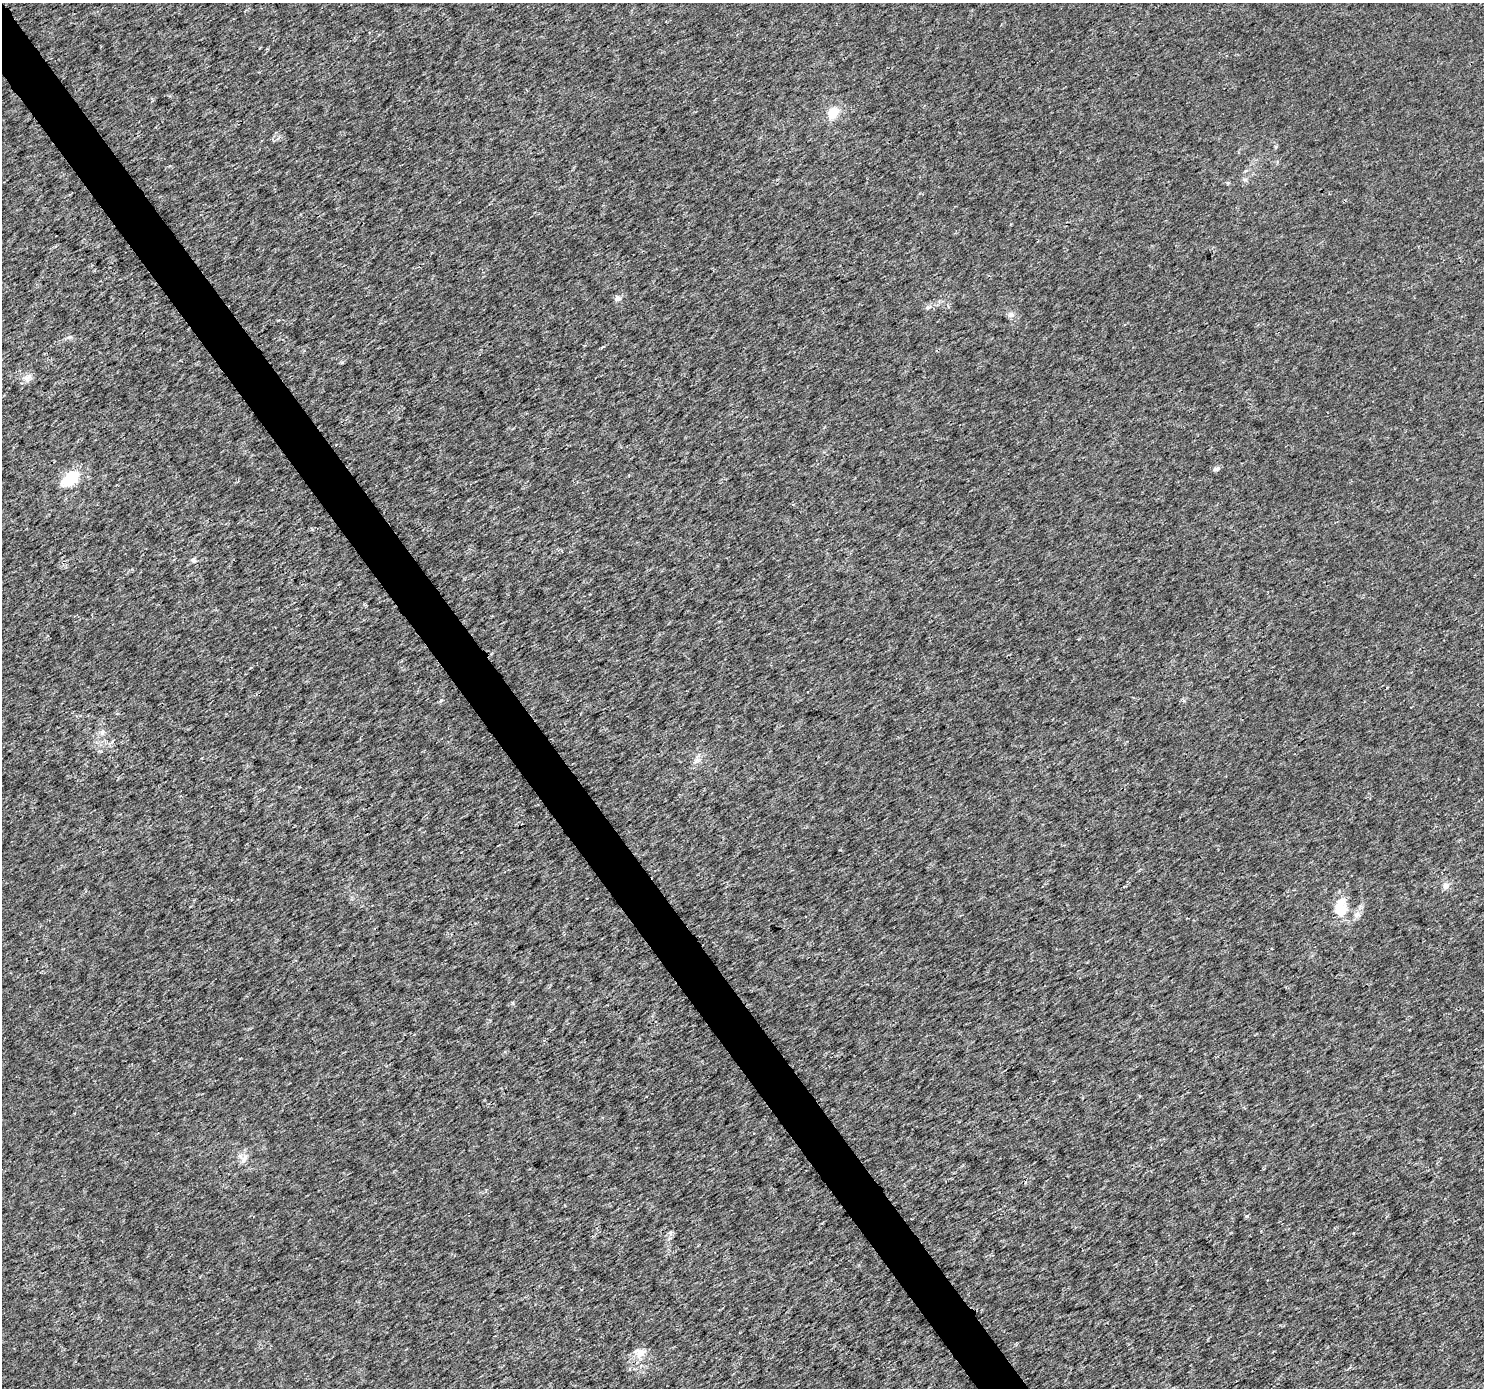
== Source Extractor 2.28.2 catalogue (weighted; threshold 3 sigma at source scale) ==
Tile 11 of 4 x 4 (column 3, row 3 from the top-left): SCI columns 2970-4451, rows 1574-2959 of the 5933 x 5856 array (HDU 1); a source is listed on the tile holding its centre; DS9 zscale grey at full resolution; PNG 1486 x 1390 px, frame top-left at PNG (2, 3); no overlay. Shown black and unused: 3% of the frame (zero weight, under 3 of 4 exposures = <1% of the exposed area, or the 3 px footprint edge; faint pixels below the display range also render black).
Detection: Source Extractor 2.28.2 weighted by HDU 2 'WHT'; one run over the whole footprint, this tile lists its part. Background 0.00147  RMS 0.0022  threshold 0.01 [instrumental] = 3 sigma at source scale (4.5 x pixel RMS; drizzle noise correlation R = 1.50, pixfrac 1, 0.0396/0.0396 arcsec/px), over >= 5 px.
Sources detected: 18; all 18 listed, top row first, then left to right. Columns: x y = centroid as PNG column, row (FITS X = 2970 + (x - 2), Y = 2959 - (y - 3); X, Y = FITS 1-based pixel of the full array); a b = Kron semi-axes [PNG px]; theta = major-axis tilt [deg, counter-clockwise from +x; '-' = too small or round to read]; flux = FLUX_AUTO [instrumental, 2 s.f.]
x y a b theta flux
833 113 12 9 57 3.7
1245 180 6 5 - 0.48
618 298 5 5 - 1.6
928 307 7 6 - 0.64
1011 315 9 6 0 0.76
70 337 9 3 5 0.39
28 377 13 6 18 1.2
1216 469 9 6 12 0.65
70 478 24 12 36 7.1
193 560 7 6 - 0.56
102 733 8 7 - 0.84
697 761 11 5 28 0.76
1446 886 10 8 54 1.1
1341 908 22 13 -85 5.7
1357 915 10 8 15 1.1
244 1159 14 7 66 1.4
670 1233 6 6 - 0.54
640 1352 18 11 -13 2.3
Unlisted compact peaks at least as high as the median listed source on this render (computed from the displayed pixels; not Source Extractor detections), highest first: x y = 1247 1216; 441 700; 512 1003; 342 362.